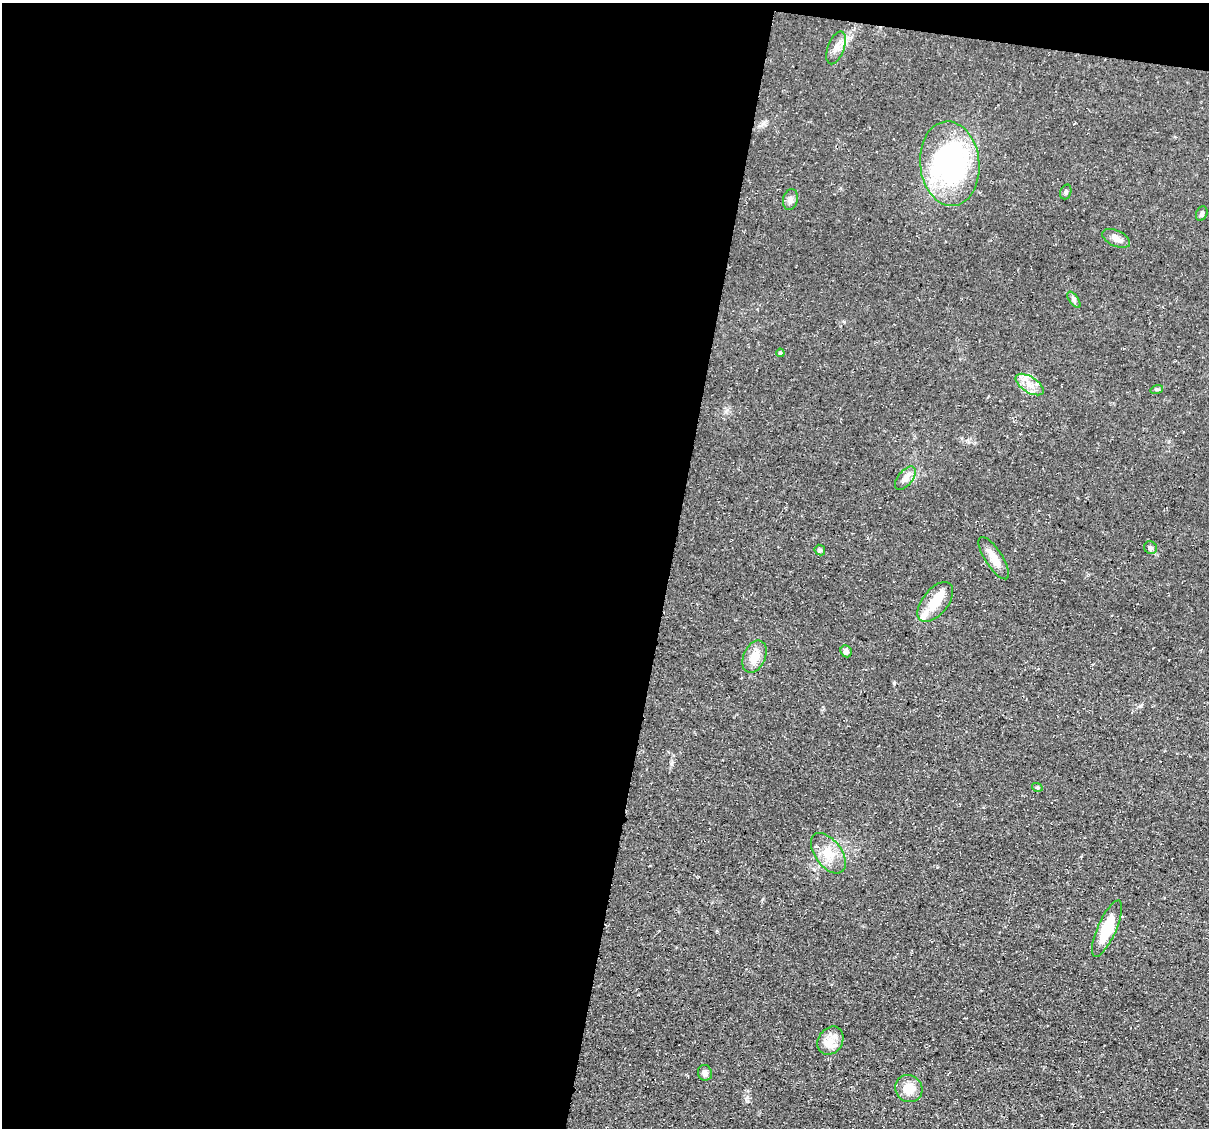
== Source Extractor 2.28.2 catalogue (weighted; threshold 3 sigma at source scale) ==
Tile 1 of 4 x 4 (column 1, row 1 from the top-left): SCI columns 1-1207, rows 3610-4735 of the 4832 x 4851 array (HDU 1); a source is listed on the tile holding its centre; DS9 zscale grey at full resolution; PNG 1211 x 1130 px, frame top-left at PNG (2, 3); each listed source drawn as its Kron ellipse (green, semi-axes under 4 px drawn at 4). Shown black and unused: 57% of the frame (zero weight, under 3 of 4 exposures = <1% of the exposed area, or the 3 px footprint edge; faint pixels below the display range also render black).
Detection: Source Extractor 2.28.2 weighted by HDU 2 'WHT'; one run over the whole footprint, this tile lists its part. Background 0.0753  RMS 0.0077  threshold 0.0345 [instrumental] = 3 sigma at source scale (4.5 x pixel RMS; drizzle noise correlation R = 1.50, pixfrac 1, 0.05/0.05 arcsec/px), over >= 5 px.
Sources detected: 25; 1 inside a brighter object's white glare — neither listed nor drawn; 1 inside a brighter listed object's ellipse — not listed separately; the other 23 listed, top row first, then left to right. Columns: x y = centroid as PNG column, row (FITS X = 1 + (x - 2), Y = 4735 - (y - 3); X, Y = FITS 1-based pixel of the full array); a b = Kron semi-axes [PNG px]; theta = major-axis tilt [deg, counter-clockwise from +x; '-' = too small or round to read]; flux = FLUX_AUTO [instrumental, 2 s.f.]
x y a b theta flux
836 48 17 8 70 5.9
950 164 42 29 -84 150
1066 192 7 5 71 1.7
790 199 10 7 77 3
1202 214 7 5 66 2
1116 238 15 7 -24 5.9
1074 300 9 4 -55 1.8
780 353 4 4 - 0.85
1029 385 16 7 -33 7.9
1157 389 6 4 17 1
905 478 14 7 51 4.8
1150 548 7 6 - 2
820 550 6 5 - 1.3
994 558 24 8 -57 9.3
935 602 23 13 51 15
846 651 6 5 - 2.8
754 656 17 11 66 12
1037 787 5 3 - 0.83
828 853 23 13 -54 14
1107 929 30 9 66 26
830 1041 15 12 56 9.5
705 1073 8 7 - 2.8
909 1089 14 13 - 12
Unlisted compact peaks at least as high as the median listed source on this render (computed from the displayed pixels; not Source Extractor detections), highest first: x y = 894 683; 747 1097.